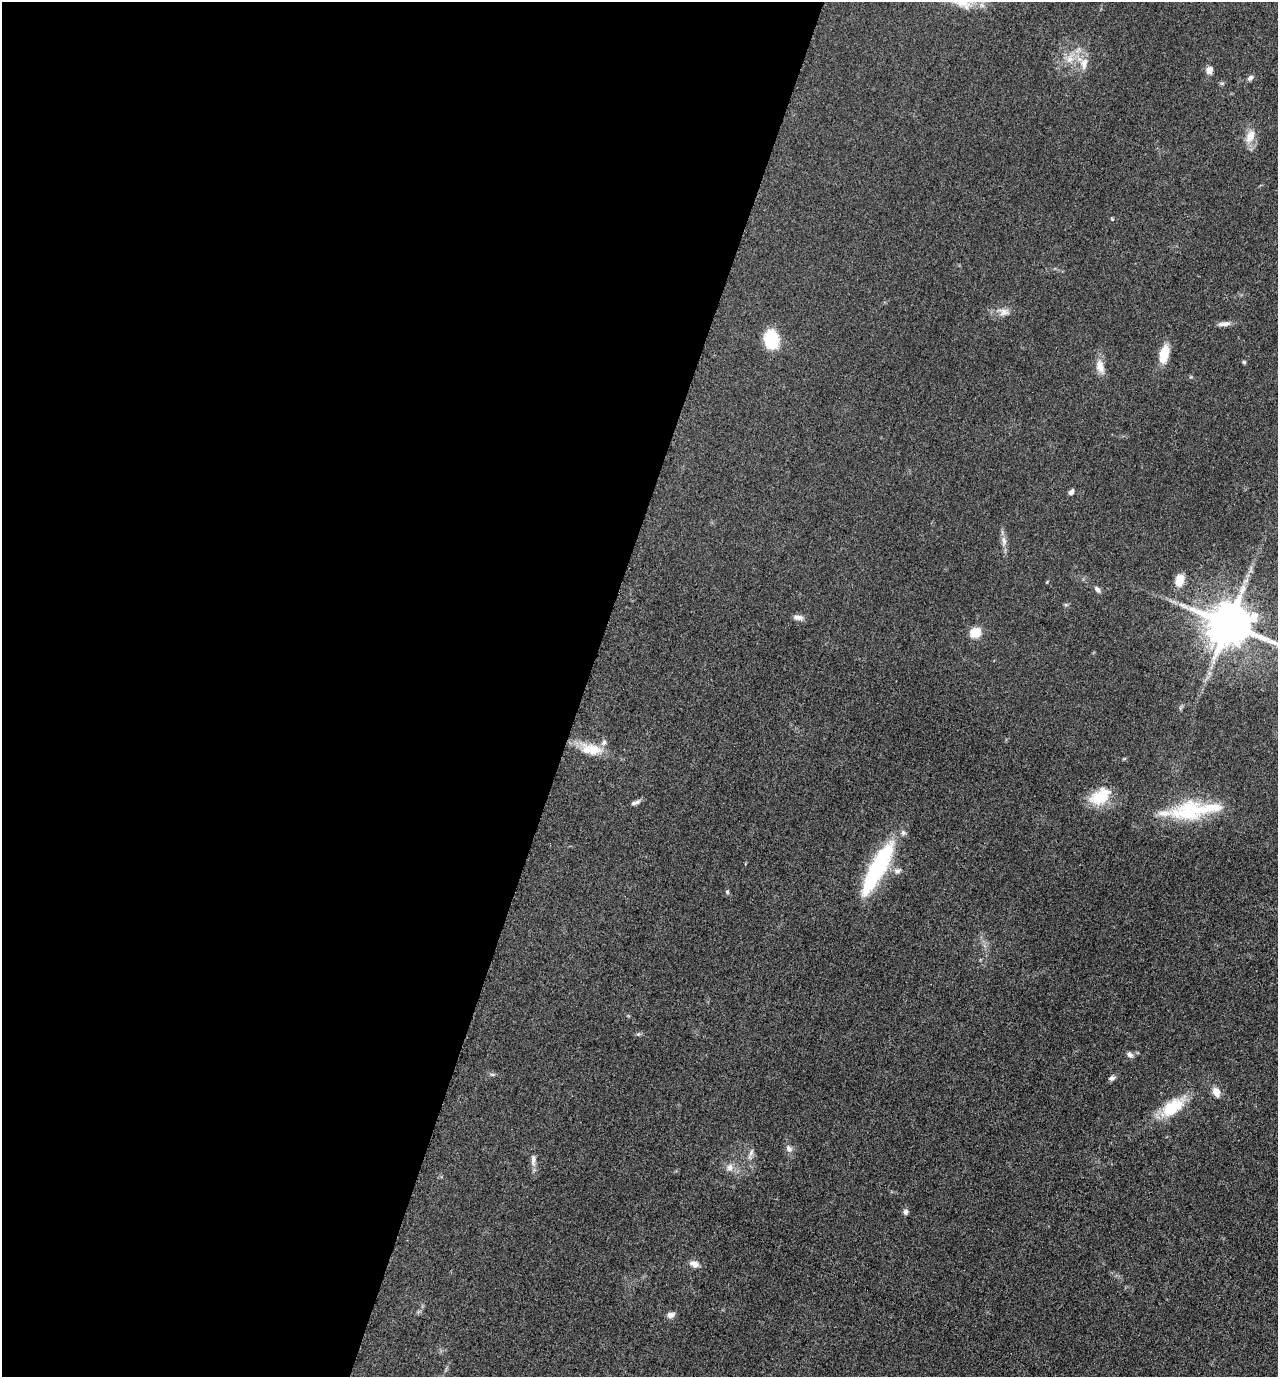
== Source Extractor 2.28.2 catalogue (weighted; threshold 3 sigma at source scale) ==
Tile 5 of 4 x 4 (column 1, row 2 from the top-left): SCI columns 278-1553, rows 2763-4137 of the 5530 x 5520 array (HDU 1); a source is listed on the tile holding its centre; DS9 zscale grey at full resolution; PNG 1280 x 1379 px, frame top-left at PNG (2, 2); no overlay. Shown black and unused: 46% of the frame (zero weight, under 3 of 5 exposures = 1% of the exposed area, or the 3 px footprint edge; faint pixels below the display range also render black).
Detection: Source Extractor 2.28.2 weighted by HDU 2 'WHT'; one run over the whole footprint, this tile lists its part. Background 0.0497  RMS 0.0056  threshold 0.025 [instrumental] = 3 sigma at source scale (4.5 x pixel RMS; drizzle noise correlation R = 1.50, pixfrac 1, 0.05/0.05 arcsec/px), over >= 5 px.
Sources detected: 42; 4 inside a brighter listed object's ellipse — not listed separately; the other 38 listed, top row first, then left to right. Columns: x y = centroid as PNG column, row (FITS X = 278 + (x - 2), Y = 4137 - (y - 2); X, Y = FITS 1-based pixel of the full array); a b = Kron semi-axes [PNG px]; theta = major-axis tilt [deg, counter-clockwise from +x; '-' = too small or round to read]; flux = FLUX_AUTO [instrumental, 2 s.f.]
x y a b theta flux
1070 59 11 10 - 5
1084 63 18 10 83 6
1209 70 8 7 - 3.4
1250 78 8 5 44 1.6
1250 136 18 11 62 6.6
1003 312 15 10 -17 4.2
1224 324 20 5 4 2.8
771 339 14 10 -84 31
1164 354 20 10 77 10
1244 362 5 4 - 0.72
1100 366 19 11 -74 5.6
1071 492 7 5 53 1.8
1004 541 13 6 -85 3.1
1180 580 14 9 80 7.3
1097 589 9 5 -53 1.8
1066 605 6 4 -18 0.73
798 617 13 6 -4 2.6
1229 624 15 13 -11 1900
975 632 11 10 - 8.5
593 750 22 17 -9 11
1100 796 29 17 32 16
635 802 14 5 23 1.8
1190 811 40 32 10 33
876 870 65 14 61 63
897 871 11 6 6 2.2
727 892 6 5 - 0.78
1130 1054 9 6 -41 1.8
492 1074 6 4 -19 0.88
1112 1078 8 7 - 1.6
1216 1092 12 8 -67 4.8
1172 1108 25 13 34 22
789 1148 10 7 -56 2.5
751 1153 13 5 69 2.2
533 1160 17 6 -90 3
730 1167 11 8 76 3.1
906 1212 7 6 - 1.5
694 1264 12 8 -27 3.5
670 1315 9 6 5 2.6
Isophote crosses this tile's border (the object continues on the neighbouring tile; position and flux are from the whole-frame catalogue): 1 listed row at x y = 1229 624